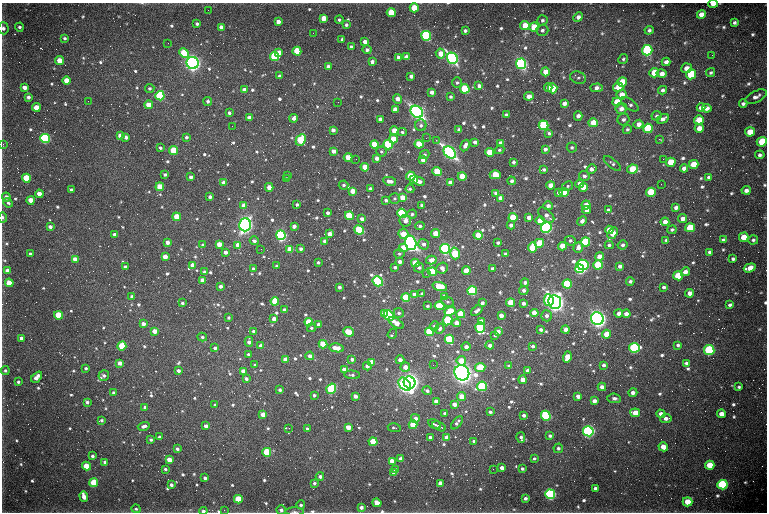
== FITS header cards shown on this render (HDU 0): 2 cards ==
NAXIS1  =                  765 /fastest changing axis
NAXIS2  =                  510 /next to fastest changing axis

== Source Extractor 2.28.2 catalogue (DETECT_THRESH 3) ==
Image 765 x 510 px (HDU 0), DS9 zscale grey, 1 PNG px = 1 image px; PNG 769 x 514 px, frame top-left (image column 1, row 510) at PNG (2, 3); each listed source drawn as its Kron ellipse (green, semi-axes under 4 px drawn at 4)
Background 1320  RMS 25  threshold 74.3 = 3 sigma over >= 5 px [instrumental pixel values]
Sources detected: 741; of the 741, the 500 brightest by FLUX_AUTO listed and drawn (241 fainter detections omitted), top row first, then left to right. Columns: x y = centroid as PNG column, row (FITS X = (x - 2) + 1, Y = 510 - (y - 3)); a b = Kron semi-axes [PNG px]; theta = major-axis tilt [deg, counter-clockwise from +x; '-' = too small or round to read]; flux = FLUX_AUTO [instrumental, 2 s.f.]
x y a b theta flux
713 4 4 3 - 1.0e+04
414 8 4 4 - 3.6e+04
208 10 2 2 - 3.8e+03
391 13 4 4 - 6.3e+04
701 14 4 4 - 1.5e+04
578 17 5 4 - 7.7e+03
324 18 4 4 - 2.2e+04
339 20 4 4 - 3.0e+03
542 20 5 5 - 3.8e+03
278 22 4 4 - 1.1e+04
734 23 4 3 - 3.6e+03
197 24 3 3 - 3.7e+03
346 25 4 3 - 3.5e+03
525 25 4 4 - 2.5e+04
19 27 4 4 - 3.5e+03
221 27 4 4 - 8.8e+03
534 27 5 4 - 3.7e+04
3 28 6 5 - 4.9e+03
542 30 6 5 - 4.4e+03
649 30 4 4 - 4.0e+03
465 31 3 3 - 3.9e+03
313 33 2 2 - 4.3e+03
426 36 5 5 - 2.2e+05
65 38 4 4 - 3.0e+03
342 39 3 3 - 3.2e+03
365 42 4 4 - 1.0e+04
168 43 2 2 - 5.3e+03
351 47 3 3 - 2.9e+03
367 50 4 4 - 4.6e+03
647 50 5 5 - 2.3e+05
297 51 4 4 - 6.7e+04
184 53 5 4 - 8.7e+04
279 53 4 4 - 1.4e+04
440 54 5 4 - 1.8e+04
712 55 2 2 - 3.2e+03
275 56 4 4 - 1.4e+05
398 57 4 4 - 7.3e+03
406 57 4 4 - 9.2e+03
452 58 6 5 - 4.1e+05
623 59 5 4 - 2.9e+03
60 60 4 4 - 2.8e+04
372 62 4 4 - 5.9e+03
666 62 4 4 - 6.7e+03
193 63 6 6 - 9.6e+05
521 64 5 5 - 3.4e+05
328 66 4 3 - 5.9e+03
686 68 5 4 - 9.5e+03
545 72 4 4 - 2.0e+04
654 73 5 4 - 3.6e+04
711 73 5 4 - 3.2e+03
662 74 5 4 - 1.1e+04
691 74 5 5 - 9.4e+04
280 76 4 3 - 4.9e+03
411 76 4 3 - 5.8e+03
578 78 8 6 -16 3.6e+03
67 80 4 4 - 2.5e+04
622 82 5 4 - 3.4e+04
457 83 5 4 - 2.8e+03
479 86 4 3 - 5.6e+03
24 87 4 4 - 9.3e+03
548 87 4 4 - 7.6e+03
618 87 5 4 - 2.2e+04
150 88 5 4 - 3.3e+03
553 88 5 4 - 2.5e+04
597 88 6 4 2 7.9e+03
465 89 5 4 - 7.3e+04
244 90 4 4 - 1.3e+04
663 90 4 4 - 4.3e+03
432 92 4 4 - 7.6e+03
622 95 5 4 - 1.5e+04
160 96 4 4 - 2.0e+05
529 96 5 4 - 1.3e+04
28 97 4 3 - 4.6e+03
450 97 3 3 - 3.1e+03
756 97 11 5 27 7.1e+03
398 99 5 4 - 1.1e+04
88 101 2 2 - 3.1e+03
208 101 4 4 - 3.8e+03
338 102 2 2 - 3.0e+03
617 102 5 4 - 3.8e+04
564 103 4 4 - 7.6e+03
630 104 10 5 -35 4.8e+03
743 104 4 3 - 4.7e+03
149 105 4 4 - 2.5e+04
36 107 4 4 - 2.1e+04
701 108 4 4 - 1.1e+04
707 108 4 4 - 8.4e+03
395 109 4 4 - 1.2e+04
621 109 5 5 - 1.0e+04
417 112 7 5 -44 6.1e+05
229 113 3 3 - 4.3e+03
506 115 3 3 - 3.4e+03
578 116 5 4 - 7.9e+03
656 116 5 5 - 3.6e+03
249 118 4 4 - 9.4e+03
294 118 4 3 - 7.0e+03
380 119 4 3 - 5.5e+03
623 119 6 5 - 5.0e+03
663 119 6 4 30 8.3e+03
699 120 5 4 - 3.5e+04
593 123 5 4 - 2.7e+04
639 124 5 4 - 1.1e+04
421 125 6 6 - 4.6e+03
543 125 5 5 - 1.4e+05
232 126 2 2 - 4.5e+03
648 128 5 4 - 1.3e+05
699 128 4 4 - 1.6e+04
459 129 4 3 - 4.2e+03
627 129 5 4 - 3.0e+03
333 130 4 4 - 6.0e+03
394 131 4 4 - 2.5e+04
402 132 4 4 - 3.1e+03
750 132 5 4 - 3.0e+04
549 133 4 4 - 3.1e+03
120 135 4 4 - 1.0e+04
126 137 4 3 - 6.1e+03
186 137 4 3 - 3.9e+03
45 138 5 4 - 3.0e+05
426 138 2 2 - 3.3e+03
393 139 4 4 - 2.9e+04
659 139 3 2 - 6.2e+03
301 140 6 4 62 8.8e+04
436 140 3 3 - 2.8e+03
475 142 4 4 - 5.7e+03
762 142 5 5 - 6.8e+04
501 143 4 4 - 1.1e+04
3 144 3 2 - 3.1e+03
375 144 4 4 - 4.0e+04
419 144 4 4 - 4.2e+04
388 145 5 4 - 8.7e+04
465 145 6 4 62 7.4e+03
572 147 5 5 - 2.8e+03
160 148 4 3 - 3.7e+03
545 149 4 4 - 6.8e+03
173 150 4 4 - 7.2e+04
499 150 5 4 - 3.0e+03
333 151 4 4 - 1.0e+04
381 152 5 5 - 3.0e+03
450 152 7 5 -44 5.3e+05
490 152 4 4 - 3.5e+04
425 155 5 4 - 2.9e+03
760 155 5 4 - 4.4e+03
348 157 4 4 - 2.7e+04
377 158 4 4 - 7.4e+03
356 159 2 2 - 4.3e+03
663 159 2 2 - 9.4e+03
423 160 4 4 - 1.1e+04
513 162 3 3 - 4.7e+03
671 162 5 4 - 5.5e+04
612 163 10 4 -39 3.7e+03
694 164 5 4 - 3.5e+04
365 167 4 4 - 2.8e+04
684 168 4 4 - 8.9e+03
544 169 4 3 - 4.0e+03
591 169 5 4 - 7.5e+03
632 169 5 4 - 6.0e+04
437 172 5 4 - 6.1e+04
165 175 3 3 - 3.2e+03
287 175 2 2 - 8.4e+03
495 175 5 4 - 4.7e+04
411 176 4 4 - 5.0e+04
462 176 4 4 - 2.9e+04
584 176 5 5 - 4.9e+03
191 177 3 3 - 6.0e+03
709 177 4 4 - 3.9e+03
26 178 4 4 - 7.5e+04
287 179 4 3 - 5.9e+03
414 179 4 3 - 1.6e+04
390 181 6 4 -10 9.6e+03
419 181 6 4 -27 8.7e+03
512 181 4 4 - 5.0e+03
450 182 4 4 - 8.6e+03
224 183 4 4 - 1.3e+04
579 184 4 4 - 1.1e+04
661 184 2 2 - 3.4e+03
343 185 5 4 - 3.4e+03
551 185 4 4 - 1.7e+04
568 186 6 4 29 2.8e+03
160 187 4 4 - 4.0e+04
269 187 4 4 - 1.9e+04
583 187 4 4 - 3.7e+04
370 189 4 3 - 5.9e+03
410 189 4 4 - 2.9e+03
71 190 4 3 - 3.9e+03
746 190 4 4 - 6.7e+03
352 191 4 4 - 1.8e+04
564 192 5 4 - 5.0e+04
651 192 5 4 - 7.9e+04
496 193 4 4 - 5.2e+03
558 193 4 3 - 4.8e+03
39 194 4 4 - 1.6e+04
6 197 4 4 - 7.2e+03
210 197 4 3 - 5.7e+03
403 198 4 4 - 2.2e+04
501 198 4 4 - 1.4e+04
394 199 5 5 - 2.8e+03
31 200 4 4 - 1.9e+04
386 200 3 3 - 4.1e+03
8 203 5 4 - 3.2e+03
297 204 3 3 - 3.0e+03
422 205 4 3 - 4.2e+03
586 205 4 4 - 1.7e+04
244 206 4 4 - 2.0e+04
548 206 5 4 - 6.9e+03
676 208 4 4 - 6.7e+03
586 210 4 4 - 1.2e+04
608 210 4 3 - 2.8e+03
328 213 3 3 - 5.2e+03
402 213 5 4 - 1.7e+05
412 214 5 4 - 3.6e+03
546 215 9 5 -42 8.8e+03
349 216 4 4 - 7.3e+04
3 217 5 3 - 2.9e+03
177 217 4 4 - 4.0e+04
513 217 4 4 - 6.0e+04
529 217 4 4 - 1.1e+04
362 219 4 3 - 7.6e+03
683 219 4 4 - 1.1e+04
405 221 6 5 - 9.2e+03
540 221 4 4 - 3.0e+04
582 221 5 4 - 7.2e+03
665 222 4 4 - 8.7e+03
245 225 6 5 - 7.3e+05
511 225 4 4 - 5.9e+03
294 226 4 4 - 7.2e+03
420 226 4 4 - 3.6e+03
50 227 4 3 - 6.6e+03
546 227 5 5 - 4.6e+05
690 228 5 4 - 6.3e+04
359 230 5 4 - 1.1e+05
609 230 4 4 - 2.9e+04
672 230 4 4 - 3.2e+03
613 233 6 4 50 3.9e+04
114 234 3 3 - 4.6e+03
330 234 4 4 - 1.8e+04
403 234 5 5 - 1.9e+04
436 234 4 4 - 3.5e+04
281 235 5 4 - 3.1e+05
478 235 4 4 - 3.1e+04
744 237 5 4 - 2.9e+04
666 240 4 3 - 2.8e+03
723 240 4 3 - 3.5e+03
753 240 5 4 - 3.7e+03
254 241 4 4 - 4.8e+03
325 241 4 4 - 9.0e+03
570 241 6 4 -24 4.1e+03
167 242 4 3 - 8.7e+03
585 242 5 4 - 1.5e+05
411 243 7 5 -74 6.2e+05
498 243 4 3 - 3.9e+03
539 243 5 4 - 7.7e+04
219 244 4 4 - 2.1e+04
423 244 5 5 - 7.1e+03
203 245 4 3 - 5.4e+03
238 245 4 4 - 1.5e+04
609 245 4 4 - 3.5e+03
622 245 5 4 - 4.3e+03
562 246 4 4 - 2.8e+04
578 247 5 4 - 9.8e+03
403 248 4 4 - 2.9e+04
532 248 5 4 - 6.1e+04
261 249 2 2 - 3.7e+03
290 249 4 4 - 3.2e+04
301 249 3 3 - 4.6e+03
445 249 5 5 - 4.3e+05
225 252 4 3 - 6.7e+03
709 252 4 3 - 4.0e+03
455 253 6 4 -75 8.5e+04
30 254 3 3 - 3.1e+03
399 254 5 4 - 3.1e+03
505 254 4 3 - 4.0e+03
165 256 4 4 - 1.4e+04
599 256 4 4 - 1.5e+04
75 259 4 4 - 1.6e+04
733 259 3 3 - 3.5e+03
431 260 5 4 - 1.3e+04
318 262 3 3 - 3.2e+03
400 262 4 3 - 7.6e+03
415 263 4 4 - 2.9e+04
193 265 4 4 - 2.0e+04
583 265 6 5 - 4.3e+05
598 265 5 4 - 1.2e+05
277 266 3 3 - 4.3e+03
620 266 4 4 - 6.9e+03
125 267 3 3 - 3.9e+03
395 267 3 3 - 4.4e+03
419 268 5 5 - 4.1e+03
442 268 6 5 - 1.1e+04
750 268 6 4 17 1.9e+04
253 269 3 3 - 3.8e+03
493 269 4 3 - 7.0e+03
580 269 4 4 - 3.1e+05
7 270 4 4 - 8.6e+03
466 271 4 4 - 2.9e+04
204 272 4 3 - 4.5e+03
432 272 4 4 - 1.0e+05
685 272 5 4 - 1.1e+04
426 274 3 2 - 3.4e+03
678 276 5 4 - 7.9e+04
202 280 4 4 - 1.5e+04
378 281 5 5 - 2.8e+05
630 281 4 3 - 4.6e+03
525 282 4 4 - 5.4e+03
9 283 4 4 - 3.3e+04
567 284 4 4 - 1.3e+05
221 286 3 3 - 5.5e+03
339 287 3 3 - 4.6e+03
440 287 7 4 -17 5.5e+04
664 287 4 3 - 4.1e+03
524 290 5 4 - 5.4e+03
472 291 4 4 - 1.8e+05
690 293 4 4 - 1.3e+04
414 294 4 4 - 1.0e+04
422 294 4 4 - 3.5e+03
132 297 4 3 - 6.6e+03
444 297 4 4 - 1.8e+04
406 298 4 4 - 9.3e+04
549 300 6 4 -83 1.9e+05
275 301 4 4 - 6.3e+04
447 302 7 4 -24 3.1e+03
555 302 7 6 - 1.1e+06
182 303 3 3 - 3.6e+03
482 303 4 3 - 5.0e+03
510 303 4 4 - 4.2e+04
523 303 3 3 - 6.3e+03
730 305 4 3 - 3.9e+03
427 306 3 3 - 3.5e+03
439 306 5 4 - 6.7e+04
284 310 3 3 - 4.9e+03
450 311 6 4 27 6.7e+04
477 311 6 3 38 6.2e+03
385 313 4 3 - 4.6e+04
399 313 5 5 - 4.4e+03
534 313 4 4 - 2.2e+04
619 313 4 4 - 1.1e+04
461 314 4 4 - 5.7e+04
626 314 4 4 - 9.4e+03
59 315 4 4 - 7.6e+04
501 315 4 4 - 9.7e+03
389 316 5 4 - 3.1e+05
546 316 5 5 - 6.7e+03
229 317 3 3 - 3.0e+03
274 319 4 4 - 1.1e+04
597 319 6 6 - 1.0e+06
448 320 5 4 - 1.1e+05
481 321 4 4 - 9.2e+03
309 322 4 4 - 5.8e+04
396 323 8 4 -33 1.9e+04
456 323 4 4 - 1.2e+04
143 324 4 3 - 8.8e+03
319 324 4 3 - 7.0e+03
435 326 5 4 - 4.9e+03
311 328 4 4 - 2.8e+03
480 328 5 4 - 1.2e+05
440 329 5 4 - 4.9e+03
541 330 4 3 - 4.8e+03
566 330 4 4 - 1.1e+04
154 331 4 4 - 1.5e+04
253 331 4 3 - 3.2e+03
348 332 5 5 - 3.9e+04
429 332 4 4 - 1.1e+05
498 332 4 4 - 7.8e+03
392 334 5 2 - 3.9e+03
606 334 4 4 - 2.8e+04
495 335 4 3 - 3.0e+03
202 337 5 4 - 3.2e+03
21 338 4 3 - 7.4e+03
449 339 5 4 - 9.4e+04
249 342 5 4 - 7.4e+03
323 344 4 4 - 5.6e+04
490 345 4 4 - 7.1e+03
678 345 4 3 - 3.6e+03
122 346 4 4 - 7.2e+04
261 346 4 3 - 1.1e+04
533 346 4 3 - 3.3e+03
466 347 4 4 - 8.4e+03
215 348 4 3 - 4.9e+03
337 348 7 4 -9 2.1e+04
634 348 5 4 - 2.7e+05
709 350 5 5 - 2.2e+05
249 354 3 3 - 4.7e+03
310 356 4 4 - 8.4e+03
567 357 6 4 74 2.3e+04
285 359 4 4 - 1.7e+04
352 359 4 3 - 5.4e+03
400 360 4 4 - 9.2e+03
461 361 5 4 - 2.4e+04
372 362 4 4 - 2.2e+04
120 363 4 4 - 1.1e+04
686 363 4 4 - 4.8e+03
255 365 4 4 - 2.9e+03
433 365 2 2 - 2.8e+03
604 365 4 4 - 5.0e+03
367 366 4 4 - 7.4e+03
509 366 3 3 - 3.6e+03
405 367 5 4 - 1.3e+04
480 367 5 4 - 6.6e+04
86 368 3 3 - 2.9e+03
344 369 4 4 - 1.2e+04
5 370 4 4 - 2.9e+03
178 371 4 3 - 6.1e+03
243 371 4 4 - 1.5e+04
528 371 4 4 - 8.7e+03
462 373 8 7 - 1.4e+06
104 375 5 5 - 5.1e+03
352 375 8 4 -4 3.5e+03
37 377 7 4 47 1.2e+04
246 379 4 3 - 5.6e+03
523 380 4 4 - 1.8e+04
18 382 3 3 - 3.0e+03
410 382 6 5 - 9.0e+05
405 384 7 5 -51 5.2e+05
482 386 5 4 - 1.8e+05
602 387 4 4 - 8.9e+03
739 387 4 3 - 2.9e+03
331 389 5 4 - 1.5e+05
280 390 3 3 - 4.3e+03
427 391 5 4 - 5.2e+03
113 392 4 3 - 3.2e+03
633 392 4 4 - 6.9e+03
314 395 3 3 - 3.9e+03
355 396 4 3 - 8.9e+03
578 396 4 4 - 8.8e+03
462 397 4 4 - 2.9e+04
614 398 7 5 -6 5.0e+03
594 401 4 4 - 9.5e+03
87 402 4 3 - 4.6e+03
436 402 4 4 - 1.4e+04
454 404 4 4 - 1.1e+04
215 405 3 3 - 4.2e+03
145 407 4 3 - 6.7e+03
490 412 3 3 - 3.6e+03
445 413 4 3 - 4.5e+03
635 413 5 4 - 3.0e+04
263 414 4 4 - 1.4e+04
661 414 4 4 - 9.3e+03
721 414 4 4 - 1.7e+04
524 415 4 4 - 4.7e+03
546 416 5 4 - 2.2e+05
415 418 4 4 - 7.7e+03
666 418 5 4 - 6.6e+03
101 420 4 3 - 3.4e+03
457 423 8 4 51 4.6e+03
434 424 7 3 -29 5.5e+03
413 425 4 4 - 4.9e+04
144 426 6 4 16 6.9e+03
206 426 4 3 - 8.0e+03
439 426 7 2 -26 4.0e+03
348 427 4 4 - 1.6e+04
289 428 3 2 - 2.9e+03
394 428 7 3 -8 3.0e+03
307 429 3 3 - 3.2e+03
588 431 5 5 - 5.6e+05
550 436 4 3 - 3.4e+03
159 437 4 4 - 3.9e+03
430 437 4 3 - 5.1e+03
447 437 4 4 - 1.7e+04
521 437 5 3 - 4.6e+03
151 440 4 4 - 3.8e+03
474 441 3 3 - 2.9e+03
373 442 4 4 - 5.1e+04
663 447 5 4 - 2.0e+04
558 448 5 4 - 4.0e+03
177 449 4 3 - 4.4e+03
267 452 4 4 - 9.4e+04
92 456 3 3 - 3.6e+03
534 458 4 4 - 3.0e+03
401 459 4 4 - 1.3e+04
169 460 4 4 - 2.1e+04
392 461 4 4 - 1.8e+04
105 462 4 3 - 4.9e+03
710 465 5 4 - 3.7e+04
86 466 4 4 - 4.5e+04
502 468 4 4 - 1.1e+04
165 469 3 3 - 3.1e+03
493 469 2 2 - 1.5e+04
522 469 3 3 - 3.3e+03
396 470 4 3 - 7.0e+03
394 473 4 4 - 8.6e+03
320 476 4 4 - 5.8e+03
205 478 3 3 - 4.1e+03
94 483 4 4 - 8.3e+04
314 483 3 3 - 3.9e+03
440 483 4 4 - 1.8e+04
171 485 4 3 - 5.0e+03
722 485 5 4 - 2.5e+05
595 488 4 3 - 6.0e+03
550 494 5 4 - 3.8e+05
84 497 5 4 - 1.5e+04
525 498 3 3 - 4.5e+03
238 499 4 4 - 7.2e+04
687 502 5 4 - 3.8e+04
377 503 4 4 - 2.0e+04
301 505 4 4 - 4.0e+03
361 507 4 4 - 6.6e+03
136 509 4 4 - 2.9e+03
224 510 2 2 - 5.7e+03
281 510 4 4 - 5.0e+03
203 511 4 3 - 5.0e+03
294 512 9 3 0 3.1e+03
At the frame edge (FLAGS 8, measured only in part): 8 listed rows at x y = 713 4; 3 28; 762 142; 3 144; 3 217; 281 510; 203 511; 294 512
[241 fainter detections neither listed nor drawn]

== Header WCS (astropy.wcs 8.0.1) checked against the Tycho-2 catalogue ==
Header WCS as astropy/WCSLIB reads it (CRVAL/CRPIX/CD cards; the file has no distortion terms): RA---TAN/DEC--TAN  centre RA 01:46:40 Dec +61:13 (26.67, +61.21 deg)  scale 1.49 arcsec/px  FOV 19.0' x 12.6'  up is +179 deg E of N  parity flipped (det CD > 0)
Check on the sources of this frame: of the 60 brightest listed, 45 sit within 2.0 arcsec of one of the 65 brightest Tycho-2 stars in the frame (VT <= 13.24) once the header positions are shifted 0.09 arcsec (0.01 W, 0.09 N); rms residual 0.65 arcsec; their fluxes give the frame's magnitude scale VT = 24.70 - 2.5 log10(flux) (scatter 0.12 mag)
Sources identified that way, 46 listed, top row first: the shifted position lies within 2.0 arcsec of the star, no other Tycho-2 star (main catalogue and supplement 1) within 4.0 arcsec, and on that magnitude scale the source's flux lands within +1.5 / -3 mag of the star's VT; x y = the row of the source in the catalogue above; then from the Tycho-2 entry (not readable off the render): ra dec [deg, ICRS J2000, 3 dp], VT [Tycho-2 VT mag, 2 dp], TYC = Tycho-2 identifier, HIP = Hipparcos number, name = IAU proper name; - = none
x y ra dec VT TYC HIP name
426 36 26.635 +61.119 11.41 4032-2650-1 - -
647 50 26.445 +61.124 11.30 4032-1689-1 - -
297 51 26.744 +61.127 12.89 4032-2113-1 - -
275 56 26.764 +61.129 11.85 4032-1709-1 - -
452 58 26.612 +61.128 10.62 4032-1751-1 - -
193 63 26.834 +61.132 9.18 4032-3020-1 8325 -
521 64 26.553 +61.130 10.93 4032-1661-1 - -
160 96 26.862 +61.146 11.44 4032-2778-1 - -
417 112 26.642 +61.151 10.08 4032-2415-1 - -
543 125 26.533 +61.155 12.62 4032-2478-1 - -
648 128 26.444 +61.156 12.68 4032-3047-1 - -
45 138 26.960 +61.164 11.23 4032-2543-1 - -
450 152 26.613 +61.167 10.35 4032-2171-1 - -
402 213 26.653 +61.193 11.74 4032-2359-1 - -
245 225 26.787 +61.198 9.65 4032-1477-1 8305 -
546 227 26.529 +61.198 10.56 4032-2137-1 - -
359 230 26.689 +61.200 12.59 4032-2479-1 - -
281 235 26.756 +61.203 11.03 4032-2516-1 - -
585 242 26.495 +61.203 11.81 4032-1213-1 - -
411 243 26.645 +61.205 10.21 4032-1089-1 - -
445 249 26.615 +61.207 10.76 4032-1965-1 - -
583 265 26.497 +61.213 10.59 4032-1893-1 - -
598 265 26.484 +61.213 11.55 4032-2367-1 - -
580 269 26.500 +61.214 10.98 4032-1893-2 - -
678 276 26.415 +61.216 12.28 4032-1659-1 - -
378 281 26.673 +61.221 10.99 4032-1437-1 - -
472 291 26.591 +61.224 11.47 4032-2812-1 - -
406 298 26.648 +61.228 11.81 4032-1819-1 - -
549 300 26.526 +61.228 11.20 4032-3101-1 8239 -
555 302 26.520 +61.228 9.04 4032-2269-1 8239 -
59 315 26.946 +61.237 12.23 4032-2998-1 - -
389 316 26.663 +61.235 11.10 4032-2259-1 - -
597 319 26.484 +61.235 9.05 4032-1601-1 - -
449 339 26.610 +61.244 10.95 4032-1633-1 - -
634 348 26.452 +61.247 11.23 4032-2581-1 - -
709 350 26.387 +61.247 11.87 4032-2955-1 - -
462 373 26.599 +61.258 8.60 4032-2615-1 8260 -
410 382 26.644 +61.262 9.35 4032-3013-1 - -
405 384 26.648 +61.263 10.38 4032-3099-1 - -
482 386 26.582 +61.264 11.79 4032-1531-1 - -
331 389 26.711 +61.266 11.79 4032-2907-1 - -
546 416 26.526 +61.275 11.34 4032-1925-1 - -
588 431 26.489 +61.281 10.27 4032-2021-1 - -
94 483 26.914 +61.306 12.51 4032-2601-1 - -
722 485 26.373 +61.302 11.38 4032-989-1 - -
550 494 26.521 +61.308 10.86 4032-2811-1 - -